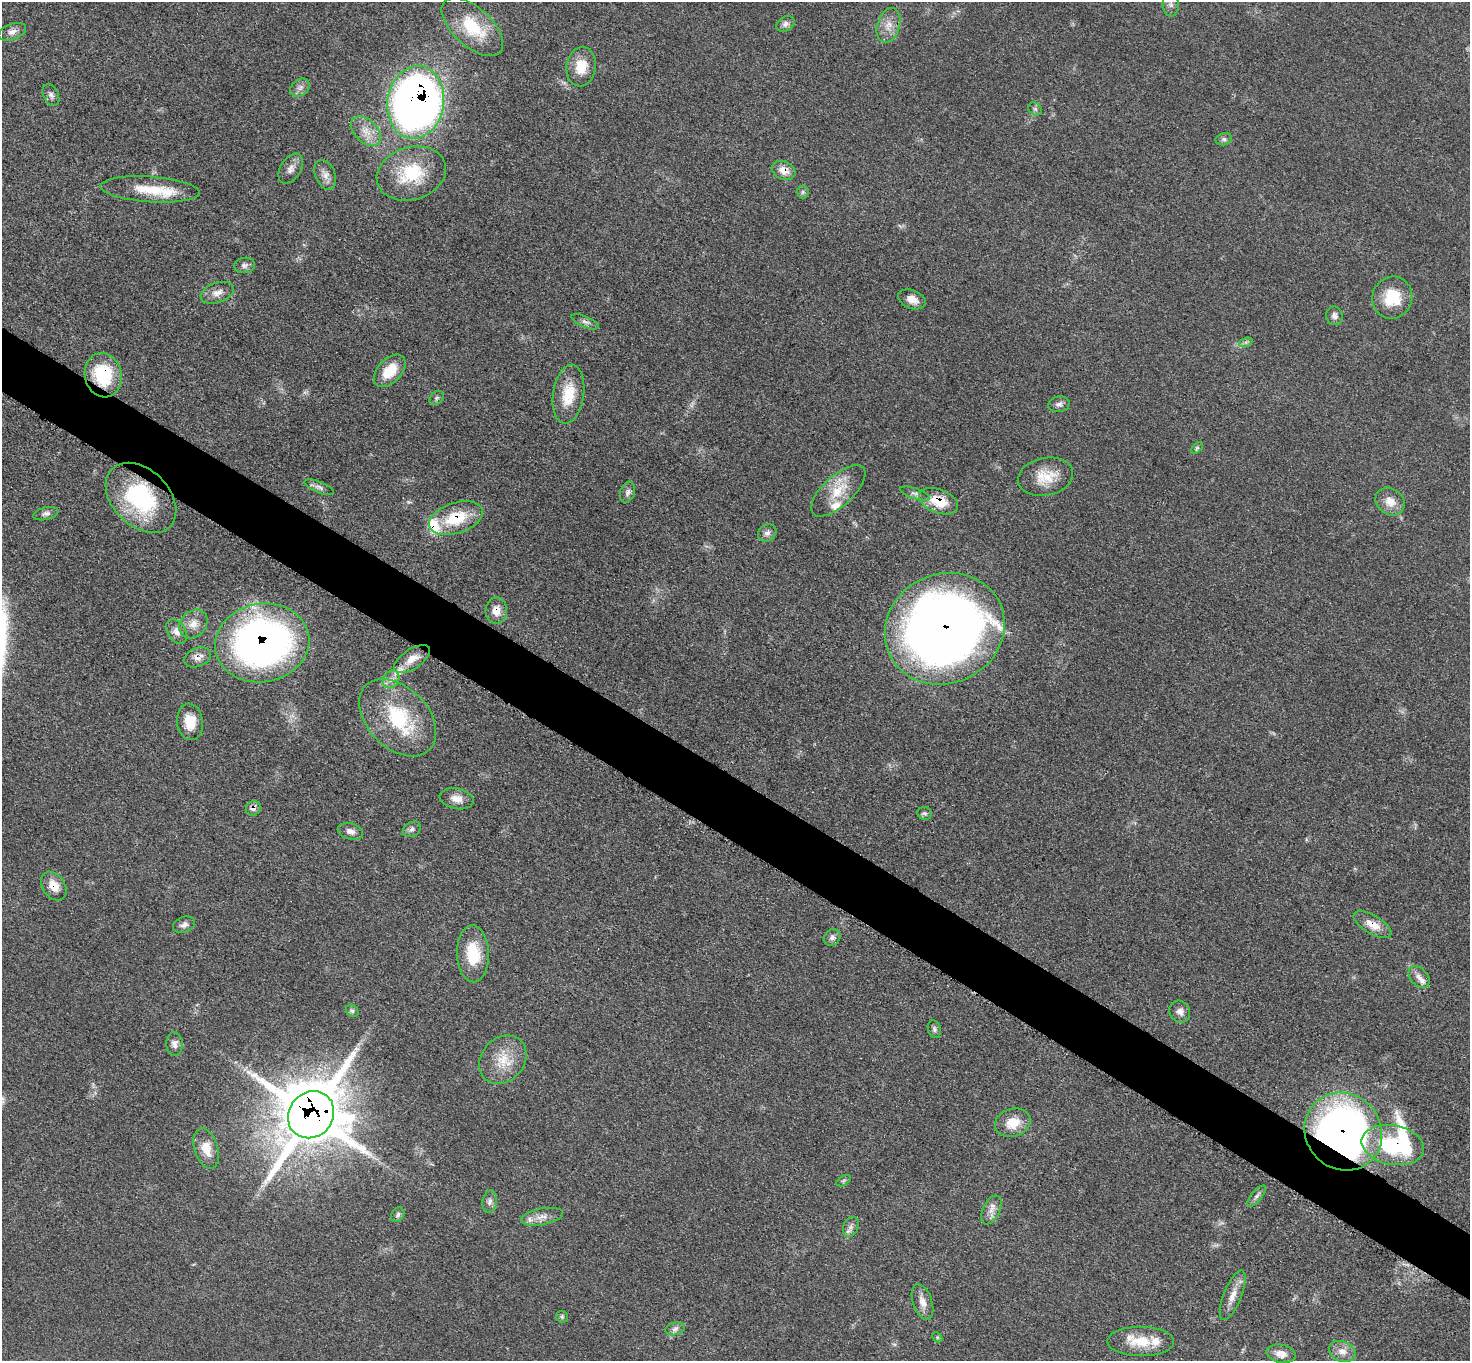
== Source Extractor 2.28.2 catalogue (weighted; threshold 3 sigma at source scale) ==
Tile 6 of 4 x 4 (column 2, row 2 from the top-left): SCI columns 1480-2947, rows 2877-4235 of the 5891 x 5893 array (HDU 1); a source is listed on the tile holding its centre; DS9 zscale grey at full resolution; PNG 1472 x 1363 px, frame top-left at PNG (2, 2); each listed source drawn as its Kron ellipse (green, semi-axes under 4 px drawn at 4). Shown black and unused: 5% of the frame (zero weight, under 3 of 5 exposures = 1% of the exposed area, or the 3 px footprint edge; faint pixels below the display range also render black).
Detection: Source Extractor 2.28.2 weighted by HDU 2 'WHT'; one run over the whole footprint, this tile lists its part. Background 0.0484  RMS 0.0051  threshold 0.0231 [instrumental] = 3 sigma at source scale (4.5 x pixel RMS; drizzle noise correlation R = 1.50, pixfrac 1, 0.05/0.05 arcsec/px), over >= 5 px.
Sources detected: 99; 2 too faint to see at this stretch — neither listed nor drawn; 9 inside a brighter listed object's ellipse — not listed separately; the other 88 listed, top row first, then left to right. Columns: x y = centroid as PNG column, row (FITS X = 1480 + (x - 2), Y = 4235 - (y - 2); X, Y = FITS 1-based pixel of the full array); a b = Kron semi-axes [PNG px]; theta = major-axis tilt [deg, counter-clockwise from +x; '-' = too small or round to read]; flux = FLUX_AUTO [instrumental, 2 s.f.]
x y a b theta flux
1171 4 12 8 -85 2.8
786 24 9 7 34 2.4
888 25 18 11 73 6.3
472 27 38 19 -42 25
12 32 14 8 20 3
581 67 20 14 82 11
300 88 10 8 38 2.5
51 95 12 7 -65 2.1
416 102 37 28 81 530
1035 109 7 6 - 1.1
366 131 18 11 -44 6.7
1224 139 8 6 12 1.5
291 169 16 10 59 3.7
784 170 12 9 -23 5.6
411 173 35 26 17 27
325 175 15 10 -68 3.9
150 189 49 12 -4 17
803 192 6 6 - 1.1
245 265 10 7 8 2.1
217 293 17 10 20 4.3
1392 298 21 20 - 17
912 299 14 9 -22 4.6
1334 316 9 8 - 2.3
585 322 15 5 -23 2
1246 342 7 4 18 1.1
390 371 19 12 47 13
103 375 22 18 -77 28
568 394 30 15 81 16
437 398 8 6 43 1.2
1059 404 11 7 10 2.1
1197 448 7 4 44 0.86
1045 477 28 18 11 13
319 487 16 5 -22 2
838 491 34 15 43 15
628 492 11 7 71 2
915 493 15 5 -18 2.1
141 498 41 28 -44 55
938 501 20 11 -21 14
1390 501 15 13 -39 6.6
46 514 13 6 13 1.9
456 518 28 15 18 20
767 533 10 8 36 2.2
496 611 13 10 87 5.9
193 624 16 12 47 5.6
945 629 61 54 25 520
177 631 13 9 -57 3.5
262 643 47 39 11 240
198 657 14 9 21 4
412 659 21 10 33 6.7
391 679 9 7 55 3
398 718 45 30 -45 42
190 722 18 13 -82 9.1
457 799 17 10 -11 5.3
253 808 8 7 - 2.2
924 813 7 6 - 1.2
412 829 10 7 32 1.8
350 831 13 8 -16 3
54 886 16 11 -55 7.1
184 925 11 7 20 2.4
1373 925 21 9 -29 7.2
832 937 9 7 42 2
473 954 28 16 -88 19
1419 977 12 8 -47 3.5
352 1011 7 5 -44 1.2
1180 1011 11 10 - 3
934 1029 9 6 -74 1.4
174 1044 12 8 -85 2.8
503 1060 26 21 48 14
311 1115 25 22 51 3500
1013 1123 18 14 16 10
1343 1132 40 37 -46 360
1393 1145 31 19 -11 39
206 1149 21 12 -73 8.3
843 1181 8 4 31 0.95
1257 1196 13 5 50 1.7
490 1202 11 7 82 2.3
991 1210 15 8 63 3.9
398 1215 8 6 53 1.4
542 1217 21 8 11 4.9
851 1227 10 7 69 2.4
1233 1295 26 9 68 6.4
922 1302 19 9 -72 4.9
562 1317 6 5 - 0.97
675 1329 10 6 12 2
937 1337 5 4 - 0.69
1141 1341 33 14 0 14
1342 1351 14 10 -22 4.7
1281 1354 15 9 -12 4.6
Overlapping masked pixels (flux is a lower limit): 16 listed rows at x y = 416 102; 784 170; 103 375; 141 498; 938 501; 456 518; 496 611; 945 629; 262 643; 198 657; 253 808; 54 886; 1373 925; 311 1115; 1343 1132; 1393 1145
Isophote crosses this tile's border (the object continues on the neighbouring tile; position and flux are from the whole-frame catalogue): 1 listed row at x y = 1171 4